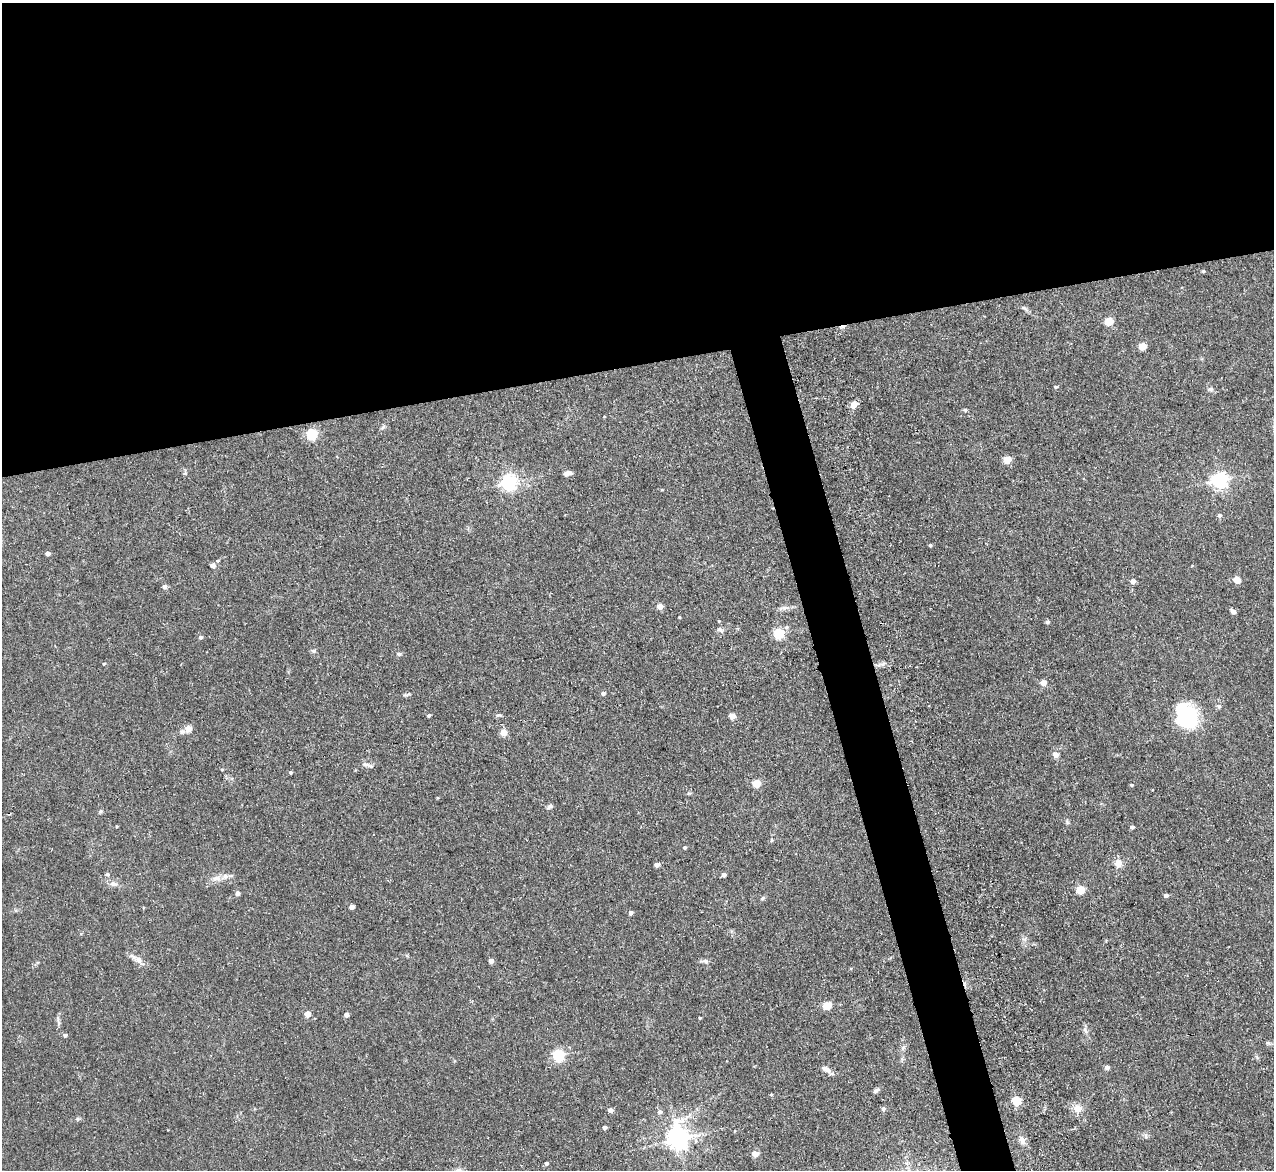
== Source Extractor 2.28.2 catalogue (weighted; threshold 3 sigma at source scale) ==
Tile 2 of 4 x 4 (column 2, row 1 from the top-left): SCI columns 1279-2550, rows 3640-4807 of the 5154 x 5095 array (HDU 1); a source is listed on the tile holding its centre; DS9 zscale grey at full resolution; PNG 1276 x 1172 px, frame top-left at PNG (2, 3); no overlay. Shown black and unused: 34% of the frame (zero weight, under 3 of 5 exposures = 3% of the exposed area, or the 3 px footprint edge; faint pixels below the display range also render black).
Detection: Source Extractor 2.28.2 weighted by HDU 2 'WHT'; one run over the whole footprint, this tile lists its part. Background 0.0273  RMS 0.005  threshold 0.0226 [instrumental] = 3 sigma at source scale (4.5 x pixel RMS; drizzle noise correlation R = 1.50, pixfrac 1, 0.05/0.05 arcsec/px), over >= 5 px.
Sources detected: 101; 3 inside a brighter object's white glare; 2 cosmic-ray / hot-pixel residue — not listed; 1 inside a brighter listed object's ellipse — not listed separately; the other 95 listed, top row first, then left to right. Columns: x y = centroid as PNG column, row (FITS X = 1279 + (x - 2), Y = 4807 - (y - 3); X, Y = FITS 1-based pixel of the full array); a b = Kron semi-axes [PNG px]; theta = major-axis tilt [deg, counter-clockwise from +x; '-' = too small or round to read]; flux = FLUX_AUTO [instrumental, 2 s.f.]
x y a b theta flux
1203 271 4 4 - 0.63
1024 308 11 4 -40 1.2
1109 321 5 5 - 16
1142 346 5 5 - 13
1056 387 5 4 - 0.68
1211 389 7 5 2 1.3
854 404 5 5 - 6.4
965 410 5 4 - 0.81
604 417 4 3 - 0.32
383 427 8 4 45 0.94
312 434 5 5 - 50
1007 459 5 5 - 12
567 473 9 5 21 2.2
1220 480 6 6 - 160
509 482 6 6 - 160
1219 515 5 4 - 1.3
930 545 4 4 - 0.7
47 553 4 4 - 2.3
213 565 5 5 - 3.2
1237 579 5 4 - 7.6
1133 581 4 4 - 3
165 587 6 5 - 1.4
660 606 4 4 - 6.4
784 608 16 5 10 2.2
1233 611 7 5 -39 1.4
679 617 3 3 - 0.4
719 621 4 3 - 0.37
1047 622 5 4 - 0.93
720 629 10 6 -27 1.4
779 633 5 5 - 41
200 637 5 4 - 1.3
313 651 7 5 -3 0.9
399 654 5 4 - 1.3
104 664 4 3 - 0.54
878 665 15 3 14 1.6
1043 682 5 4 - 5.1
603 693 5 4 - 1.3
405 695 9 3 -5 0.81
1219 706 6 5 - 0.84
429 715 4 3 - 0.89
499 715 8 3 4 0.72
732 716 4 4 - 5.3
1192 718 36 17 -75 22
188 729 5 5 - 7.1
504 732 5 4 - 7.8
1056 755 5 5 - 5.2
366 764 13 5 -14 1.9
222 769 4 3 - 0.43
290 772 4 4 - 0.76
756 783 5 5 - 15
1131 785 4 3 - 0.7
550 806 8 5 32 1.2
1132 827 5 4 - 1.1
771 840 5 3 - 0.52
685 847 4 3 - 1.1
1118 863 11 11 - 3.7
657 865 4 4 - 3
107 874 5 4 - 0.83
724 875 4 4 - 1.9
216 878 13 6 1 2.9
114 884 11 7 -14 2.2
1080 890 5 5 - 17
237 893 4 4 - 2.2
1166 895 5 4 - 1.5
763 898 6 5 - 0.96
352 907 4 4 - 3.3
631 912 4 4 - 1.8
138 960 12 8 -32 3
491 961 4 4 - 3.2
705 961 9 5 -11 1.4
827 1005 5 5 - 16
307 1014 4 4 - 6.9
346 1014 4 4 - 2.8
58 1018 9 4 -85 1.2
700 1018 3 3 - 0.44
1085 1030 11 4 -68 1.5
65 1035 4 4 - 1.2
1268 1043 7 4 -18 0.87
903 1048 7 4 56 1.1
558 1055 5 5 - 60
1107 1067 4 4 - 2.1
826 1069 12 6 -29 3
876 1090 8 5 31 1.2
771 1094 4 3 - 0.56
1017 1100 5 5 - 22
1078 1108 12 9 -3 4.5
883 1109 5 5 - 1.4
610 1110 4 4 - 3.2
660 1112 6 6 - 1.4
605 1127 4 4 - 1.6
1146 1136 8 5 -84 1.2
677 1139 8 7 - 320
1022 1140 12 7 -54 3
755 1154 5 4 - 6.3
546 1163 4 4 - 0.96